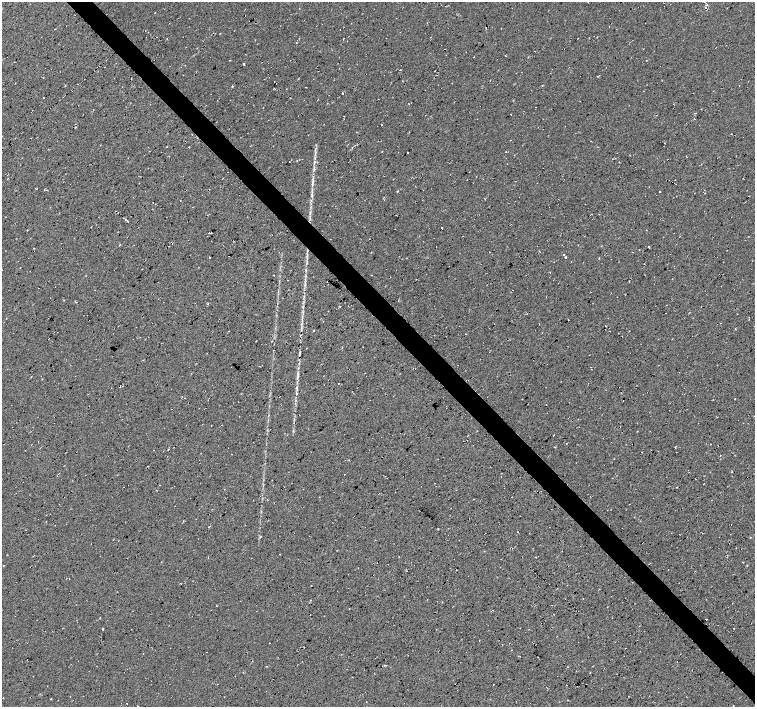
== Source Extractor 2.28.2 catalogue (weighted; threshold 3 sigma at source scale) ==
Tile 6 of 4 x 4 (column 2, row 2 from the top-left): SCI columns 1506-3010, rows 2965-4373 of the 6020 x 5994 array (HDU 1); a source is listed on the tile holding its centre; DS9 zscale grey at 2 x 2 block average (1 PNG px = mean of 2 x 2 image px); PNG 757 x 709 px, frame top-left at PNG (2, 2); no overlay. Shown black and unused: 4% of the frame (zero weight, under 2 of 3 exposures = <1% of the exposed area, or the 3 px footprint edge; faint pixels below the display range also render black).
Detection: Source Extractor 2.28.2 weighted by HDU 2 'WHT'; one run over the whole footprint, this tile lists its part. Background 0.0325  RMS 0.013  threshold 0.0563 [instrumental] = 3 sigma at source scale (4.5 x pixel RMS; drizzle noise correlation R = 1.50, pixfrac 1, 0.0396/0.0396 arcsec/px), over >= 5 px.
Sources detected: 47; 11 cosmic-ray / hot-pixel residue — not listed; the other 36 listed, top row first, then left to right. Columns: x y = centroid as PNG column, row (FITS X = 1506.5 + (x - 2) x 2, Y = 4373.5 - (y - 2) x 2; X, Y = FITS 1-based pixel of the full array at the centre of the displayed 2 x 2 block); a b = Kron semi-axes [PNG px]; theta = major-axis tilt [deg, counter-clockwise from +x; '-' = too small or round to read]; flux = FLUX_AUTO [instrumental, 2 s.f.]
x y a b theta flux
54 29 2 2 - 3.2
244 64 2 2 - 77
542 85 2 2 - 3.5
44 97 2 2 - 48
357 132 2 2 - 1.6
408 152 2 2 - 31
289 162 2 2 - 1.6
314 162 6 3 77 5.3
314 169 7 2 75 5.1
313 181 7 2 66 4.7
659 192 2 2 - 8.5
312 195 7 2 -88 5.5
749 196 2 2 - 2.5
310 213 7 2 83 5.6
442 228 2 2 - 15
649 247 2 2 - 10
564 255 2 2 - 2.5
209 257 2 2 - 6.6
565 257 2 2 - 5.8
307 263 5 2 - 2.8
327 282 2 2 - 2.1
568 320 2 2 - 4.1
735 329 2 2 - 1.4
618 333 2 2 - 0.94
299 355 2 2 - 1.5
297 377 7 3 75 6
208 400 2 2 - 0.89
295 401 3 2 - 1.5
553 435 2 2 - 11
253 442 2 2 - 1.3
732 472 2 2 - 1.2
731 524 2 2 - 0.84
311 585 2 2 - 0.92
705 619 3 2 - 10
102 629 2 2 - 13
493 684 2 2 - 5.8
Diffuse or blended objects may show on this block-average render without a row.